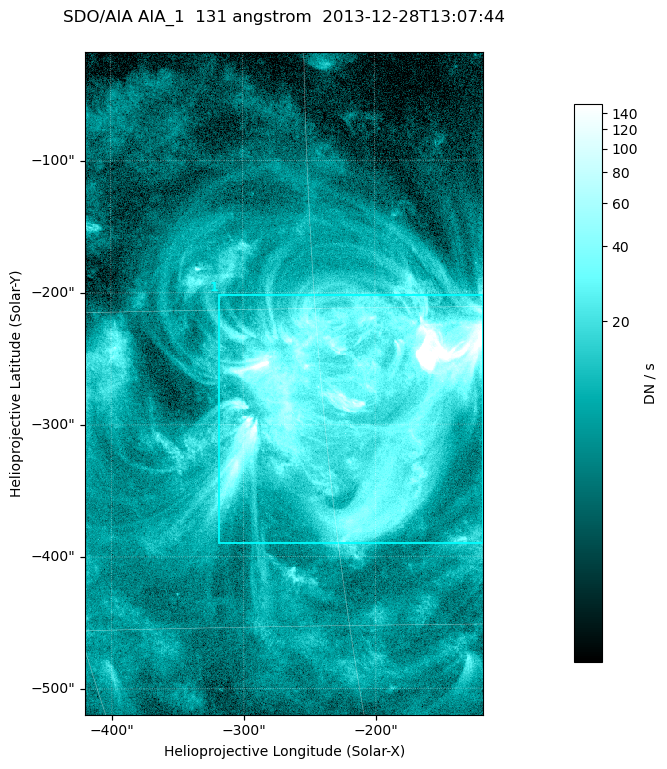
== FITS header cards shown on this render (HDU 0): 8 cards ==
TELESCOP= 'SDO/AIA '
INSTRUME= 'AIA_1   '
WAVELNTH=                  131
WAVEUNIT= 'angstrom'
DATE-OBS= '2013-12-28T13:07:44.62'
CTYPE1  = 'HPLN-TAN'
CTYPE2  = 'HPLT-TAN'
BUNIT   = 'DN / s  '

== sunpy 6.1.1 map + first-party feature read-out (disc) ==
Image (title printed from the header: SDO/AIA AIA_1  131 angstrom  2013-12-28T13:07:44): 502 x 835 px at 0.601 arcsec/px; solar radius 976 arcsec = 1624 px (partial field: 5.1% of the solar disc is inside the frame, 100% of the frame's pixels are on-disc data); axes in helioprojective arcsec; data unit DN / s (BUNIT, on the colour bar)
Orientation: roll -0.139 deg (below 1 deg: not rotated)
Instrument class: DISC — disc imager (sunpy class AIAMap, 131 A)
Bright regions (active regions / flare kernels): reference = the on-disc median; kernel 5 px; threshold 5 sigma = 25.3 DN / s over a disc level ~7.13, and >= 1.15x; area >= 419 px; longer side >= 6 px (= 3.6 arcsec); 1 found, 1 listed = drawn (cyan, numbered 1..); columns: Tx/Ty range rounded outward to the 2 arcsec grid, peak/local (2 s.f.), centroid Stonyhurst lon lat
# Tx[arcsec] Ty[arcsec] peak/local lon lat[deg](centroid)
1 -318..-118 -390..-202 94 -14 -19